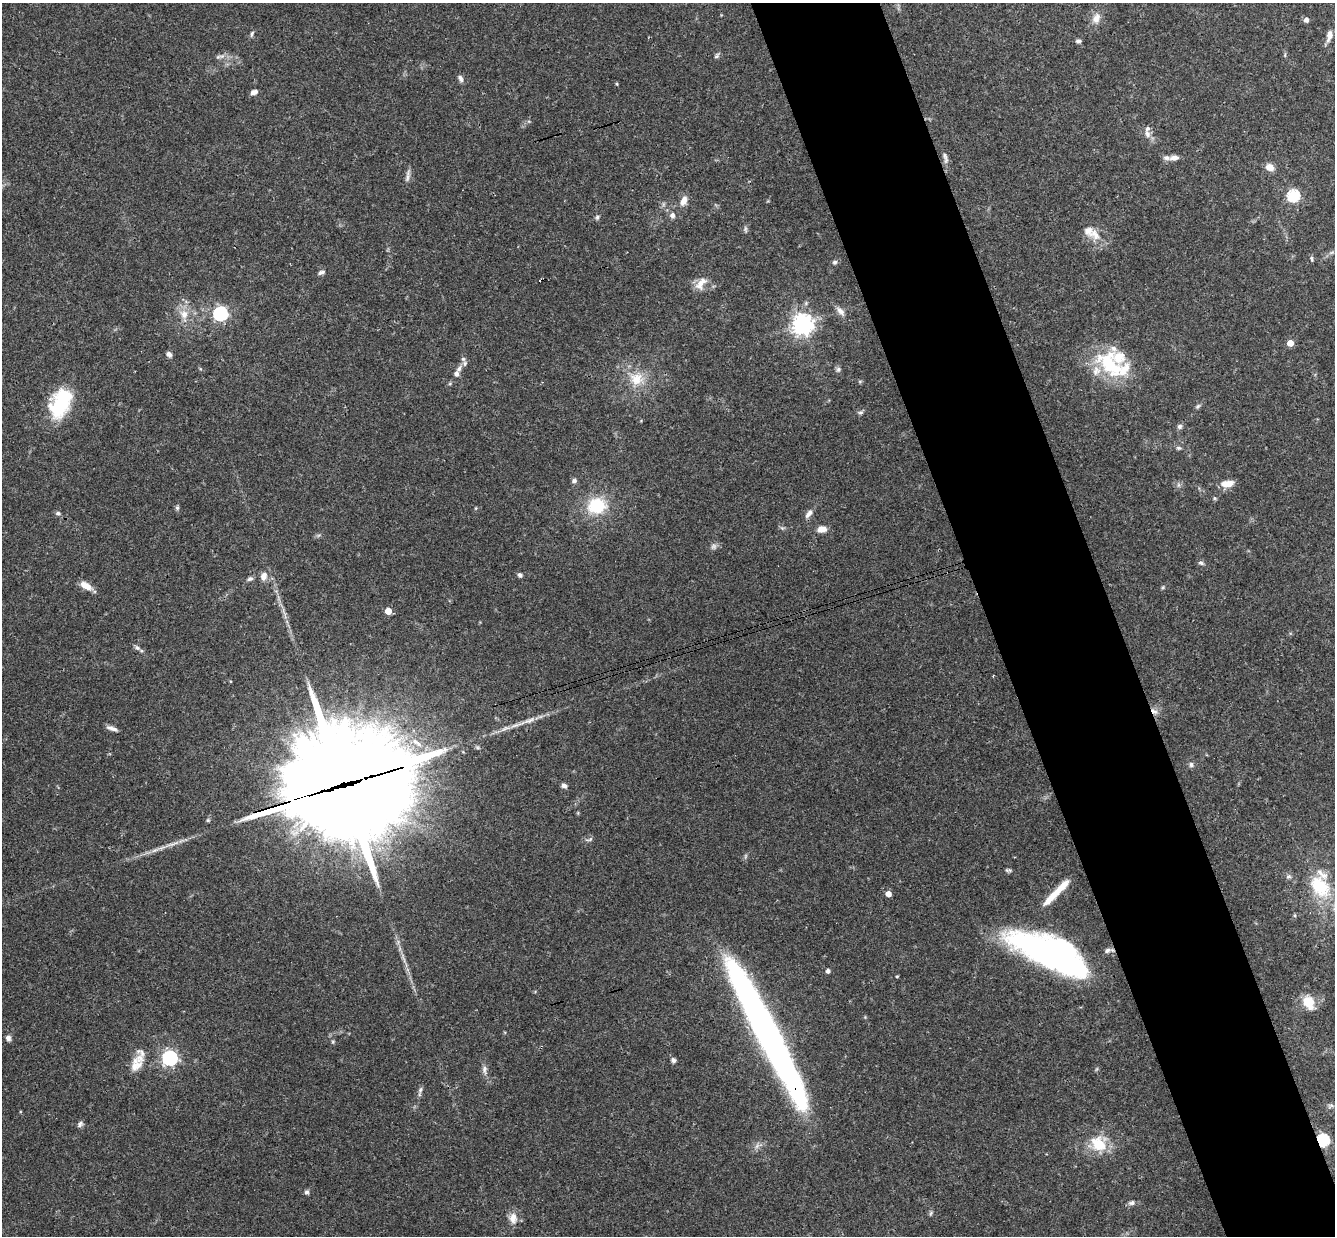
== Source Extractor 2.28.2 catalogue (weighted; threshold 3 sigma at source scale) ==
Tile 6 of 4 x 4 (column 2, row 2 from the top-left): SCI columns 1393-2725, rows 2763-3996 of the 5448 x 5402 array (HDU 1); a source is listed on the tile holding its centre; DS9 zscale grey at full resolution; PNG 1337 x 1238 px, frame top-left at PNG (2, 3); no overlay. Shown black and unused: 10% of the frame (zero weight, under 3 of 4 exposures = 6% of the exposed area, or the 3 px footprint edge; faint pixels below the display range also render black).
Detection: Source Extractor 2.28.2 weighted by HDU 2 'WHT'; one run over the whole footprint, this tile lists its part. Background 0.0769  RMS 0.0033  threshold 0.0149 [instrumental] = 3 sigma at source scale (4.5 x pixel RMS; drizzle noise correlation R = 1.50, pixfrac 1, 0.05/0.05 arcsec/px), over >= 5 px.
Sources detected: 105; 2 inside a brighter object's white glare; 1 cosmic-ray / hot-pixel residue — not listed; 10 inside a brighter listed object's ellipse — not listed separately; the other 92 listed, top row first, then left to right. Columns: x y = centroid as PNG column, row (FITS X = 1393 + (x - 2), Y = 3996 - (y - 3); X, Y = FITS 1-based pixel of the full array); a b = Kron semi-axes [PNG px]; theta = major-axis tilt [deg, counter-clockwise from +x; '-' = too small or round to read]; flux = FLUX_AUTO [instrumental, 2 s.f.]
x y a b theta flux
1096 18 15 10 66 3
1306 20 5 5 - 1.5
252 34 9 4 73 0.68
1329 36 17 7 77 2.3
1078 41 6 5 - 0.93
717 56 9 5 46 0.71
218 57 9 4 19 0.76
460 78 10 5 -65 1.1
617 84 5 3 - 0.33
254 92 7 5 17 1.5
1147 134 12 8 -73 2
945 158 18 5 -78 1.5
1174 158 12 6 9 2.1
1270 167 9 8 - 2.8
408 176 20 4 84 1.3
1293 196 6 6 - 41
684 201 13 8 67 2.5
672 215 7 6 - 1.2
597 217 6 5 - 0.66
745 229 9 5 -77 0.69
1095 234 20 11 -54 4.1
1332 252 9 4 19 0.69
1311 259 8 4 -81 0.57
835 262 7 5 2 0.74
321 272 9 5 22 1.1
701 283 20 10 54 3.6
840 311 14 7 -50 2
184 314 13 12 - 3.8
220 314 6 6 - 75
803 324 8 8 - 200
1290 343 5 4 - 4.9
169 354 7 6 - 1.2
463 359 6 5 - 0.63
1110 363 45 25 -47 23
459 369 11 6 59 1.5
838 369 7 7 - 0.86
636 379 21 19 -21 7.9
61 402 33 19 64 24
1198 406 8 4 36 0.63
860 413 7 5 15 0.69
1179 426 7 7 - 0.85
1179 448 7 5 -14 0.67
574 481 7 6 - 0.82
1227 484 14 7 6 4.2
1178 485 7 4 -90 0.64
597 506 19 16 8 15
177 508 6 5 - 0.63
476 508 5 3 - 0.3
58 513 7 5 -11 0.81
809 514 12 6 52 1.7
782 528 5 5 - 0.58
822 529 10 7 3 2.7
713 547 8 7 - 1.1
1201 563 8 5 -26 0.81
520 575 6 5 - 0.87
264 576 11 8 78 2.3
250 579 8 6 17 0.85
86 586 15 7 -29 3.4
388 611 5 4 - 6.5
137 648 8 5 -47 0.86
1154 711 12 6 -42 1.6
112 728 15 5 -19 1.5
1191 765 7 6 - 0.89
341 785 58 38 15 7900
564 785 6 5 - 1.1
589 839 12 4 21 0.76
155 850 12 5 26 1.4
1289 876 8 6 0 0.85
1320 886 26 18 -51 17
1058 890 33 8 44 6.8
888 894 4 4 - 3
1295 915 5 3 - 0.4
1107 951 10 6 27 1.1
1053 956 72 23 -26 130
828 971 4 4 - 1.2
897 976 4 3 - 0.28
1308 1002 11 9 -58 8.7
766 1031 138 17 -63 230
8 1038 7 6 - 1.2
333 1042 5 4 - 0.41
170 1058 6 6 - 94
673 1060 7 6 - 0.86
136 1065 24 15 74 5.6
484 1069 12 7 89 1.5
420 1090 9 5 68 0.88
1331 1106 10 6 9 1
80 1124 9 6 48 0.92
1323 1140 6 5 - 51
1099 1143 21 20 - 9.9
307 1192 6 5 - 0.87
1132 1203 9 6 15 1
513 1218 16 11 -82 3.1
Overlapping masked pixels (flux is a lower limit): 5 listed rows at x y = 1154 711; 341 785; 1053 956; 766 1031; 1323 1140